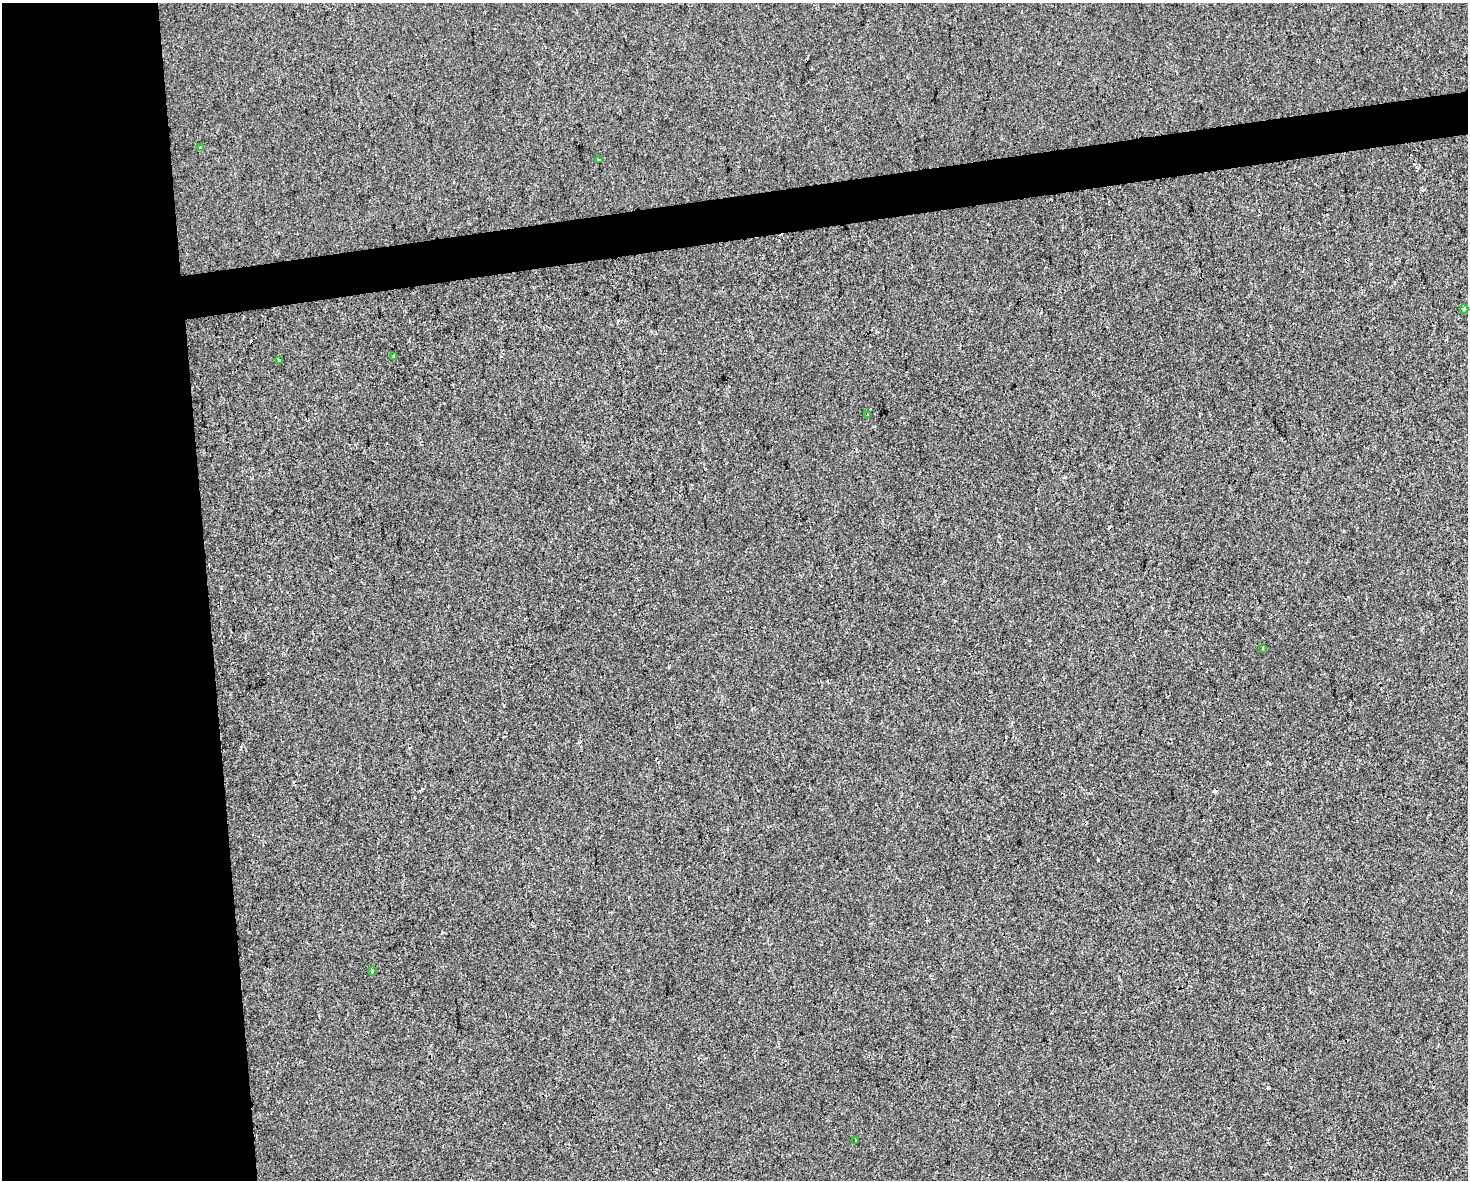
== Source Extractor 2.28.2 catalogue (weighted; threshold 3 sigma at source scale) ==
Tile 7 of 3 x 4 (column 1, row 3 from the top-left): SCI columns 17-1482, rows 1179-2356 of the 4473 x 4711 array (HDU 1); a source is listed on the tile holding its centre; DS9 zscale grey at full resolution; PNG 1470 x 1182 px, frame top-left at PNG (2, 3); each listed source drawn as its Kron ellipse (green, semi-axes under 4 px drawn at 4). Shown black and unused: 17% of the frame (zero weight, under 2 of 3 exposures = <1% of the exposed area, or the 3 px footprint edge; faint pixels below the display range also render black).
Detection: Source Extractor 2.28.2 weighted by HDU 2 'WHT'; one run over the whole footprint, this tile lists its part. Background -6.59e-04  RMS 0.0042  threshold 0.0191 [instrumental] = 3 sigma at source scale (4.5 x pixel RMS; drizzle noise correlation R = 1.50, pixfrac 1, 0.0396/0.0396 arcsec/px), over >= 5 px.
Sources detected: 12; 3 cosmic-ray / hot-pixel residue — neither listed nor drawn; the other 9 listed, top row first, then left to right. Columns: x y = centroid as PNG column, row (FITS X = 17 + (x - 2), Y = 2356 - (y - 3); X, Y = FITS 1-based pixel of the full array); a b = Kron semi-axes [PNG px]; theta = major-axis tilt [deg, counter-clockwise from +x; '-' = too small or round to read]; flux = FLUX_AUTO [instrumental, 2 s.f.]
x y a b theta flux
200 147 4 3 - 0.57
599 160 3 2 - 0.57
1464 309 4 4 - 0.61
394 356 4 3 - 0.6
279 361 3 3 - 1
867 414 4 2 - 0.31
1262 648 3 2 - 0.44
372 971 4 3 - 0.45
856 1140 3 3 - 0.85